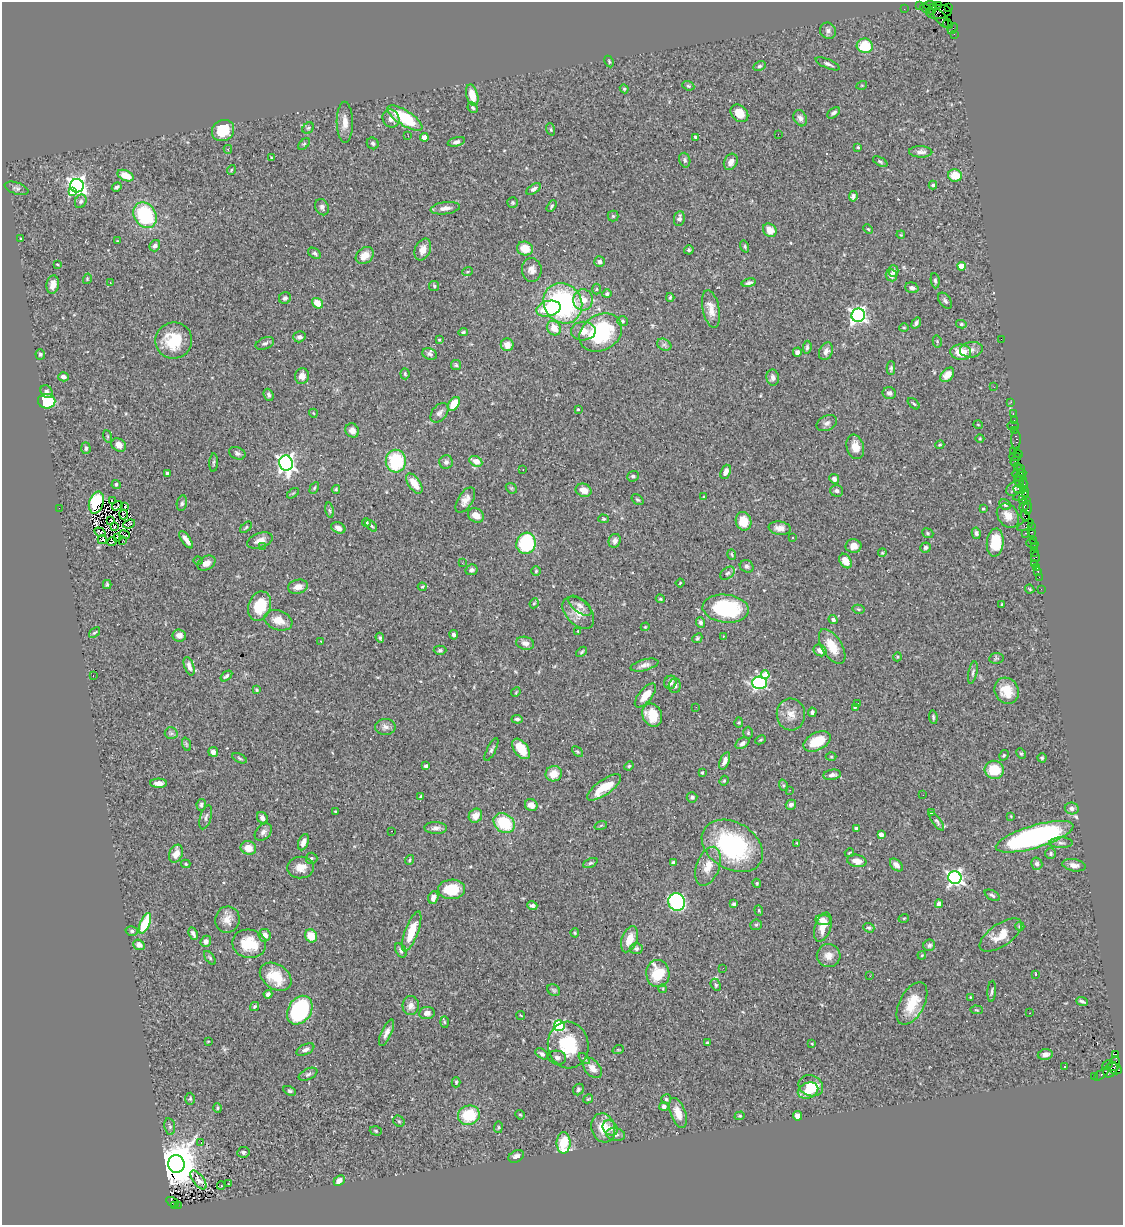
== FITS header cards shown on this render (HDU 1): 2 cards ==
NAXIS1  =                 1121
NAXIS2  =                 1223

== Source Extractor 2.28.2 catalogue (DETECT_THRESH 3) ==
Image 1121 x 1223 px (HDU 1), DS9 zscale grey, 1 PNG px = 1 image px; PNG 1125 x 1227 px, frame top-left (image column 1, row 1223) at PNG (2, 2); each listed source drawn as its Kron ellipse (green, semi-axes under 4 px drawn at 4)
Background 1.32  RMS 0.053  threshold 0.16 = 3 sigma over >= 5 px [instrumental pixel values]
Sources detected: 496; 2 with non-positive FLUX_AUTO (blend fragments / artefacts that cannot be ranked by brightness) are neither listed nor drawn; the other 494 listed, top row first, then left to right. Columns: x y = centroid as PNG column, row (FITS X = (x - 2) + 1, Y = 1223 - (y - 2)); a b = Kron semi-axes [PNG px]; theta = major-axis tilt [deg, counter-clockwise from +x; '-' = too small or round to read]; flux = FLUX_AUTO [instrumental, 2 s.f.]
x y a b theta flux
938 5 2 2 - 12
919 6 2 2 - 30
930 6 7 3 1 160
949 7 4 2 - 18
925 8 5 3 - 200
904 9 2 2 - 21
932 9 5 3 - 110
939 12 13 6 4 600
941 18 11 5 -53 460
948 24 5 2 - 50
953 29 6 3 49 74
828 31 8 7 - 12
954 34 3 2 - 13
865 46 8 7 - 110
609 61 6 3 -64 3.9
828 64 13 4 -23 12
759 66 6 4 27 6.2
862 85 5 3 - 3.3
688 86 6 4 -22 5.2
624 89 4 4 - 3.9
472 95 11 5 -76 54
473 108 5 4 - 6.4
739 113 10 7 -44 46
834 113 7 4 35 9.5
405 118 20 7 -33 200
800 118 8 6 -64 14
391 119 9 8 - 21
345 122 20 8 -89 37
308 128 6 5 - 6
551 129 6 4 -71 4.3
223 130 11 10 - 100
778 134 2 2 - 31
408 136 3 2 - 3.5
424 137 4 4 - 46
695 137 3 3 - 5.5
456 142 9 4 15 9.6
373 143 6 5 - 8.4
304 144 7 4 44 5.8
858 147 3 2 - 3.8
228 149 4 4 - 6.4
921 152 11 5 -1 16
271 158 3 2 - 2.9
685 160 7 5 -72 7.8
731 162 8 6 61 22
880 162 8 4 -30 5.6
231 170 5 3 - 3.1
955 175 7 6 - 66
126 176 8 5 -24 51
933 185 4 4 - 6.6
77 186 7 6 - 1800
117 187 5 4 - 8.2
17 188 12 5 -18 10
533 189 8 4 33 13
72 191 3 2 - 42
853 196 5 4 - 8.7
81 201 7 5 65 8.3
513 203 5 5 - 5.3
551 206 6 4 59 6.5
322 207 8 6 -64 11
445 208 15 6 8 24
145 215 14 11 -56 280
613 216 5 5 - 5
679 219 8 5 82 12
868 229 5 3 - 3.5
770 230 7 6 - 37
901 235 4 3 - 2.8
20 239 3 2 - 2.5
118 241 3 3 - 3.1
155 246 6 5 - 12
745 246 6 4 -72 4.6
525 249 8 7 - 57
423 250 11 7 67 31
689 250 4 4 - 5.4
314 253 7 5 -31 8.3
365 256 10 7 40 39
600 262 5 5 - 12
57 265 3 2 - 3.5
962 266 4 4 - 53
532 270 12 10 -87 25
894 271 6 5 - 11
467 272 5 3 - 3.4
891 275 6 5 - 17
87 279 5 3 - 3.4
935 281 8 4 -83 6.9
110 283 2 2 - 2.3
749 283 7 4 12 8.8
53 285 9 6 80 24
434 286 5 5 - 5.2
912 288 7 5 -18 11
596 289 5 3 - 3.9
607 294 5 4 - 8.7
670 297 4 3 - 4.5
285 298 6 5 - 10
583 300 10 10 - 43
945 301 9 5 -53 8.8
317 303 6 4 -38 53
563 303 21 18 -55 560
549 309 12 7 13 140
711 309 19 8 -78 36
858 315 7 6 - 1200
622 321 5 5 - 5.2
916 323 6 3 53 8.5
961 324 5 4 - 5.5
904 327 5 3 - 3.2
554 328 7 6 - 44
583 331 12 9 1 37
463 332 5 4 - 4.6
601 333 23 17 32 300
299 337 6 5 - 12
1001 339 2 2 - 46
439 340 4 4 - 3.2
174 341 18 18 - 140
937 341 6 4 -78 4.6
265 343 9 5 21 9.8
507 345 6 6 - 33
664 345 7 5 -28 9
807 347 6 4 83 7.9
971 350 11 8 7 17
826 351 9 6 65 16
797 352 4 4 - 13
961 352 10 7 -7 64
40 354 5 5 - 5.3
430 354 7 5 -22 9.2
456 365 5 5 - 5.8
891 368 7 4 90 5.9
405 374 5 4 - 5.2
947 375 8 5 48 38
302 376 8 7 - 24
63 377 5 4 - 18
773 378 8 6 -80 14
994 387 2 2 - 2.5
46 392 7 5 -55 13
889 393 6 6 - 11
269 395 6 4 -68 8.1
47 401 8 7 - 170
1011 402 2 2 - 21
454 404 8 5 54 75
914 404 7 3 -44 4.2
578 409 3 3 - 4
313 413 4 3 - 2.3
439 413 11 7 52 14
1013 413 3 2 - 63
1014 420 2 2 - 23
827 423 11 7 27 13
978 425 5 3 - 2.6
1013 426 6 3 -2 150
352 430 7 6 - 20
1015 430 3 2 - 52
107 436 6 4 -71 4.1
980 439 4 3 - 3
1016 440 9 5 89 150
119 445 8 6 -36 23
940 445 4 3 - 3.9
855 447 12 8 -76 42
86 448 6 4 -86 10
1014 451 4 2 - 25
237 453 8 6 -23 9.5
1018 454 5 3 - 60
1015 457 6 2 -4 20
396 461 11 10 - 200
476 461 7 5 -26 32
1015 461 5 2 - 110
446 462 6 6 - 12
214 463 9 3 87 5.6
286 463 8 6 -76 1500
1017 466 3 3 - 40
1020 469 3 2 - 28
523 470 2 2 - 1.7
726 472 7 5 68 21
167 473 3 3 - 10
1019 473 7 3 4 250
633 476 6 5 - 7.6
1020 477 5 4 - 110
834 479 5 4 - 17
1019 481 7 3 -78 130
1023 483 7 4 87 180
116 484 4 4 - 7.7
414 484 11 6 -56 54
314 488 6 4 61 5.5
511 488 6 4 -43 4.8
336 489 4 3 - 4.3
1014 489 8 6 39 12
1019 489 6 3 -20 110
584 490 8 6 -21 35
836 491 6 6 - 9.1
1025 491 5 2 - 150
293 493 7 3 36 3.7
1021 496 8 4 15 580
703 497 4 2 - 2.8
112 500 4 2 - 4.5
465 500 14 7 58 27
637 500 6 4 -37 5.7
1023 500 3 3 - 160
1027 501 4 2 - 37
96 502 11 7 72 160
182 503 8 5 80 7.3
1005 505 6 5 - 10
117 506 6 3 33 0.67
125 507 3 2 - 5.7
1024 507 5 3 - 160
59 508 2 2 - 35
1028 508 7 3 -87 230
983 509 4 3 - 3.5
330 510 8 4 -80 5.8
123 515 5 2 - 4.1
476 515 8 6 -32 33
1008 516 13 10 -54 38
1025 516 6 3 -68 330
603 519 5 4 - 5.2
111 520 4 2 - 3.4
743 521 9 7 -73 66
366 522 4 4 - 6.2
129 524 6 2 21 5.1
1025 525 9 3 31 210
371 526 7 4 -44 6.1
114 527 2 2 - 2.6
246 527 7 4 43 4.9
1031 527 4 2 - 110
338 528 7 5 -25 16
780 528 11 6 -9 24
100 532 6 2 -32 1.4
1032 532 3 2 - 64
928 533 6 4 -23 5.3
976 533 6 4 -77 9.6
1025 533 3 2 - 140
125 535 5 2 - 1.2
118 537 3 2 - 4.4
792 537 3 3 - 6.1
102 540 4 2 - 1.3
186 540 10 4 -54 17
260 540 13 7 19 27
1033 540 3 3 - 78
123 541 3 2 - 0.42
615 541 7 6 - 14
112 542 5 2 - 5
526 543 11 9 73 250
995 543 14 8 85 100
1032 543 6 4 -15 110
854 546 8 7 - 27
262 547 3 2 - 5.6
925 547 5 5 - 7.2
1034 548 3 2 - 69
1035 552 3 3 - 76
882 553 4 3 - 3.3
732 554 5 3 - 4
1035 557 5 4 - 75
198 561 5 3 - 2.6
845 561 8 5 -57 37
206 563 9 7 28 27
462 563 2 2 - 13
1034 563 2 2 - 16
747 566 7 6 - 8.6
1037 568 3 3 - 82
471 570 6 5 - 11
536 571 5 5 - 5
1038 572 2 2 - 13
727 573 8 5 37 9.2
1039 577 2 2 - 34
680 583 4 3 - 3.2
107 584 4 3 - 5.3
298 587 10 7 12 25
422 587 4 4 - 3.8
1030 589 5 3 - 4.3
1041 589 2 2 - 13
660 599 5 3 - 4.4
534 603 5 4 - 4.7
1002 604 4 3 - 2.8
260 606 15 11 71 92
580 606 14 6 -38 17
726 609 23 14 -6 300
858 609 6 4 -12 4.7
578 613 19 12 -46 50
278 620 14 9 -18 42
833 620 5 4 - 11
700 622 5 4 - 8.7
645 627 4 3 - 3.1
578 631 3 3 - 3.5
94 633 6 3 39 4
179 635 7 6 - 22
454 635 5 4 - 8.7
723 636 3 2 - 3.5
380 638 5 4 - 6.6
697 638 5 4 - 5.6
321 641 2 2 - 2.1
525 643 9 6 -11 18
832 646 19 9 -58 73
440 650 6 4 1 6.4
820 650 7 5 -28 25
582 652 6 3 39 4.7
897 657 5 3 - 3.1
996 658 7 5 8 5.9
644 665 14 5 15 17
189 666 9 4 -71 19
973 672 11 4 78 8.1
765 675 4 4 - 72
93 676 3 2 - 3.5
226 676 7 4 37 8.7
670 682 7 6 - 16
760 683 7 6 - 530
675 686 7 6 - 12
257 690 4 4 - 4.4
1007 691 13 12 - 80
516 692 5 4 - 3.5
645 695 14 6 50 44
858 704 2 2 - 1.8
696 707 2 2 - 2.6
855 707 3 3 - 3.1
812 712 5 3 - 6.9
652 715 12 9 -63 84
791 715 16 14 -83 38
933 717 7 4 -83 5.4
517 719 5 4 - 8.8
739 722 5 4 - 3.9
385 727 10 8 1 16
171 733 6 6 - 7.4
748 733 6 5 - 6
760 740 5 3 - 3.8
817 741 14 9 27 100
742 743 7 5 34 13
186 744 7 4 -71 4.8
521 749 12 7 -53 76
491 750 12 4 63 8.9
577 751 6 4 -43 4.5
213 752 5 4 - 17
1021 754 5 4 - 4.3
1004 755 5 4 - 5.6
831 756 5 3 - 3.5
239 758 8 4 -28 5.6
1042 758 4 4 - 5.5
725 761 9 5 69 20
426 766 4 3 - 6
629 766 5 4 - 4.1
994 770 9 9 - 94
702 773 3 3 - 3.4
554 774 8 7 - 40
832 775 9 5 8 14
724 781 5 4 - 4.6
159 783 8 4 0 23
783 785 6 4 -71 5.5
604 787 20 7 35 90
790 790 3 2 - 3.6
923 795 2 2 - 3.2
421 797 3 3 - 9.4
692 797 5 5 - 7.1
201 805 6 4 79 8.3
531 805 6 6 - 27
791 805 5 4 - 12
1072 808 7 6 - 13
335 811 3 2 - 2.7
931 813 4 3 - 9.7
475 816 7 6 - 34
1011 816 4 4 - 2.8
206 817 12 5 73 12
262 818 6 5 - 17
937 821 11 4 -54 8.3
504 823 11 9 -37 150
601 825 6 4 19 4.3
436 828 11 6 -1 16
856 829 3 3 - 14
392 831 2 2 - 2.6
263 832 10 7 48 15
881 835 4 4 - 17
1035 837 40 11 16 820
303 842 8 5 68 22
797 843 3 3 - 3.2
1061 843 11 5 0 12
732 846 33 23 -31 430
248 848 8 7 - 42
849 853 5 3 - 3.5
1050 853 5 5 - 6.8
176 854 9 6 67 37
311 858 6 5 - 8.7
410 860 5 4 - 4.8
857 861 10 6 -11 29
674 862 4 4 - 5.9
590 863 8 4 26 6.3
186 864 5 3 - 4.5
1037 864 6 5 - 11
896 865 7 5 -44 18
1074 865 12 6 -10 22
708 866 20 11 70 50
301 867 13 11 4 39
955 877 6 6 - 1200
757 883 4 3 - 3.9
452 889 13 10 2 92
992 895 8 4 -30 8.3
433 897 6 5 - 24
677 902 9 8 - 550
734 904 4 3 - 9.1
939 904 4 4 - 23
532 906 5 4 - 9.1
759 910 5 4 - 4.6
904 918 5 3 - 2.9
227 920 13 12 - 34
823 920 8 5 -7 23
145 923 11 4 68 140
756 925 6 5 - 4.7
823 927 15 8 72 48
1020 927 4 4 - 5.4
869 928 6 4 -20 7
132 931 6 5 - 6.9
412 931 21 6 69 88
575 933 4 4 - 4
193 934 6 4 -64 12
264 935 6 6 - 25
1001 935 24 11 34 58
311 936 7 6 - 51
630 939 13 7 69 49
206 941 6 5 - 14
249 944 17 14 -12 110
139 945 6 5 - 14
929 945 6 5 - 9.5
636 949 6 5 - 9.9
401 950 8 5 -60 9
922 955 4 3 - 3.2
829 956 12 11 - 29
210 958 8 4 -55 5.3
723 968 3 2 - 4.5
658 974 13 11 -89 120
1036 974 3 2 - 3.7
870 976 2 2 - 2.3
276 977 17 12 -35 91
716 985 6 4 -62 5.2
663 989 4 3 - 3.1
554 990 7 5 -36 6.4
992 991 10 3 86 7.1
268 994 4 4 - 11
970 997 3 3 - 2.8
1082 1002 6 3 -21 7.4
912 1003 23 12 62 94
411 1005 9 8 - 23
254 1006 5 3 - 4.9
300 1010 15 11 57 430
976 1010 6 2 -5 2.9
427 1013 8 6 8 23
1030 1013 3 2 - 3.8
521 1015 5 3 - 2.9
444 1022 6 4 -88 4.2
559 1026 5 5 - 380
386 1033 14 5 66 18
208 1041 3 2 - 2.5
707 1043 4 3 - 5.3
812 1044 4 2 - 2.5
568 1045 23 20 -80 160
305 1049 9 5 25 13
618 1050 6 3 18 3.7
542 1054 7 4 -37 9.3
1045 1054 7 5 9 17
1115 1054 3 3 - 570
557 1058 9 7 -10 14
584 1059 7 4 -41 5.5
1114 1064 7 5 73 450
1108 1065 6 2 37 73
1064 1066 3 2 - 3.3
592 1068 12 7 -48 28
1115 1069 7 5 -25 240
1111 1070 8 6 57 460
308 1074 10 5 25 9.2
1101 1074 9 4 38 140
1094 1076 2 2 - 19
456 1082 5 4 - 4.3
811 1086 12 10 -24 96
578 1089 6 5 - 6
290 1091 6 4 -27 5.9
808 1091 10 7 24 42
190 1099 6 5 - 5.5
588 1099 5 3 - 3.9
666 1099 5 5 - 6.3
664 1106 4 4 - 13
217 1108 5 4 - 4.4
678 1113 16 7 -70 45
469 1115 11 9 14 130
520 1115 5 4 - 3.9
740 1116 5 4 - 4.4
797 1116 5 4 - 22
399 1121 6 5 - 5.7
170 1126 8 5 -80 8
498 1127 6 3 83 4
603 1128 15 11 -72 67
610 1128 8 6 -43 18
376 1131 6 4 -18 5.2
615 1134 9 6 -9 13
201 1142 3 2 - 8.5
564 1143 10 7 -90 120
243 1152 6 5 - 9.7
516 1156 8 5 28 16
176 1164 9 8 - 15000
198 1180 11 5 -53 10
339 1181 6 4 41 21
229 1184 3 2 - 2
221 1185 4 4 - 3.4
172 1202 6 4 -31 440
174 1205 3 3 - 150
178 1205 2 2 - 110
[2 non-positive-flux detections neither listed nor drawn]